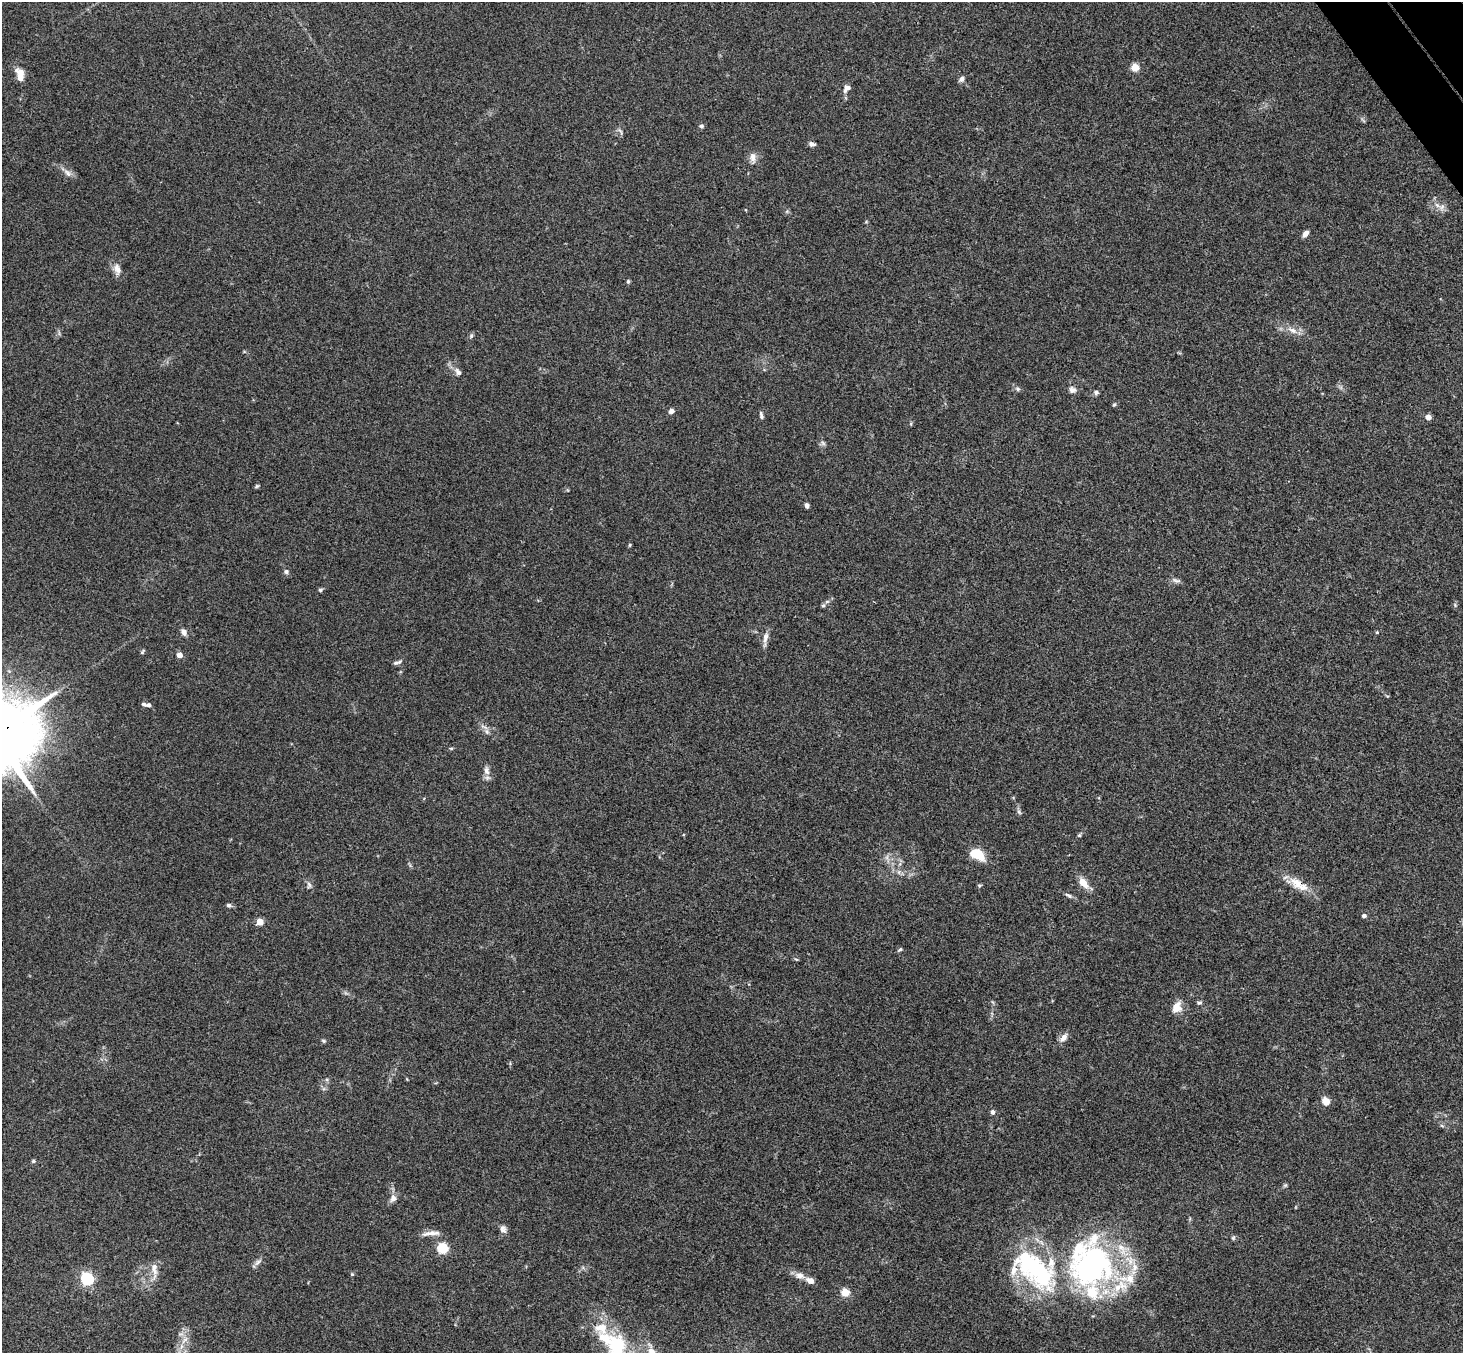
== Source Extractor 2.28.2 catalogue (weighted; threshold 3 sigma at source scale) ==
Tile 10 of 4 x 4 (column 2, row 3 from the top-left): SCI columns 1515-2975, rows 1682-3032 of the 5948 x 5929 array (HDU 1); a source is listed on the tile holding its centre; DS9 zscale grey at full resolution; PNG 1465 x 1355 px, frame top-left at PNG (2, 2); no overlay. Shown black and unused: <1% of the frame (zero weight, under 3 of 4 exposures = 6% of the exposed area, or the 3 px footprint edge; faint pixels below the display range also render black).
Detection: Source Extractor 2.28.2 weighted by HDU 2 'WHT'; one run over the whole footprint, this tile lists its part. Background 0.204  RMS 0.0082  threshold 0.0368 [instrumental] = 3 sigma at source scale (4.5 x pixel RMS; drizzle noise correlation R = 1.50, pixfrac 1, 0.05/0.05 arcsec/px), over >= 5 px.
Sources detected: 96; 2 too faint to see at this stretch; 2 inside a brighter object's white glare — not listed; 12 inside a brighter listed object's ellipse — not listed separately; the other 80 listed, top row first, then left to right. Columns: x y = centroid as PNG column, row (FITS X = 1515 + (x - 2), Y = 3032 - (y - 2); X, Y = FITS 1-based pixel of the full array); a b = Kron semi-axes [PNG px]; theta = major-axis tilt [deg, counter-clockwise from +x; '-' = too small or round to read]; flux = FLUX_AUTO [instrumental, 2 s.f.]
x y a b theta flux
1135 67 5 5 - 26
20 78 21 8 -67 7.8
962 79 8 6 48 2.6
847 88 12 8 52 4.3
701 126 7 4 -1 1.5
620 131 10 3 -58 1.6
812 144 8 5 -16 2.8
753 157 14 8 -83 4.9
68 173 14 7 -36 4.5
1442 207 11 7 72 3.9
1306 234 8 5 48 3.7
117 269 16 9 -74 5.9
628 281 5 4 - 1.3
1293 330 15 7 -21 6.5
471 336 7 5 76 1.7
458 372 12 7 -49 3.8
1018 389 7 6 - 1.9
1072 390 10 8 -31 3.5
1096 393 6 5 - 1.9
1114 404 6 4 66 1.1
671 411 6 5 - 3.2
761 415 10 4 -76 1.9
1428 417 4 4 - 6.8
257 486 6 4 36 1.1
807 505 5 4 - 2.5
630 545 5 4 - 0.92
286 572 6 5 - 2
1176 580 13 6 -10 2.7
320 590 6 4 16 1.4
827 601 6 4 2 1.4
823 606 6 4 1 1.2
183 632 9 6 -66 3.6
1377 632 5 3 - 0.78
765 639 21 6 80 4.6
142 652 7 4 55 1.2
179 655 4 4 - 8.9
396 663 9 5 17 2.1
144 704 6 4 -19 1.7
149 705 4 4 - 2.5
487 731 9 5 -70 2.5
451 748 6 4 -1 0.98
486 771 13 8 -77 4.7
1019 812 8 4 -54 1.6
1079 835 6 5 - 1.1
977 854 13 8 -22 26
899 872 7 4 -72 1.8
1083 883 15 8 -53 9.4
1297 883 28 11 -20 14
309 885 10 6 -89 2.4
979 885 5 4 - 1.1
1069 895 12 5 -28 2.3
229 905 6 5 - 1.8
1364 916 5 4 - 2.3
260 922 4 4 - 19
900 949 7 4 33 1.3
796 959 6 3 -19 0.84
1199 1002 7 5 9 1.6
1177 1007 14 11 60 8.8
1063 1038 12 7 47 4.8
323 1041 6 5 - 1.1
1326 1101 7 6 - 9.2
992 1112 5 5 - 3
1442 1126 6 4 -20 1.1
33 1161 5 4 - 1.5
1285 1185 7 4 1 1.1
393 1198 10 9 - 4.4
503 1229 10 8 -67 3.5
431 1233 25 6 5 5.9
1233 1238 7 5 88 1.3
442 1249 5 5 - 66
258 1262 13 6 42 2.9
1090 1264 68 44 62 170
1034 1269 61 32 -41 120
154 1270 23 8 -87 7.4
352 1274 5 4 - 0.92
800 1275 13 8 -13 5.8
87 1279 6 5 - 150
845 1292 5 5 - 29
185 1340 14 4 45 3.8
617 1346 33 26 -86 50
Overlapping masked pixels (flux is a lower limit): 2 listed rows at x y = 1297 883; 1090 1264
Isophote crosses this tile's border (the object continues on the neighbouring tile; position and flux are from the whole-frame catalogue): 1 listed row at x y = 617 1346